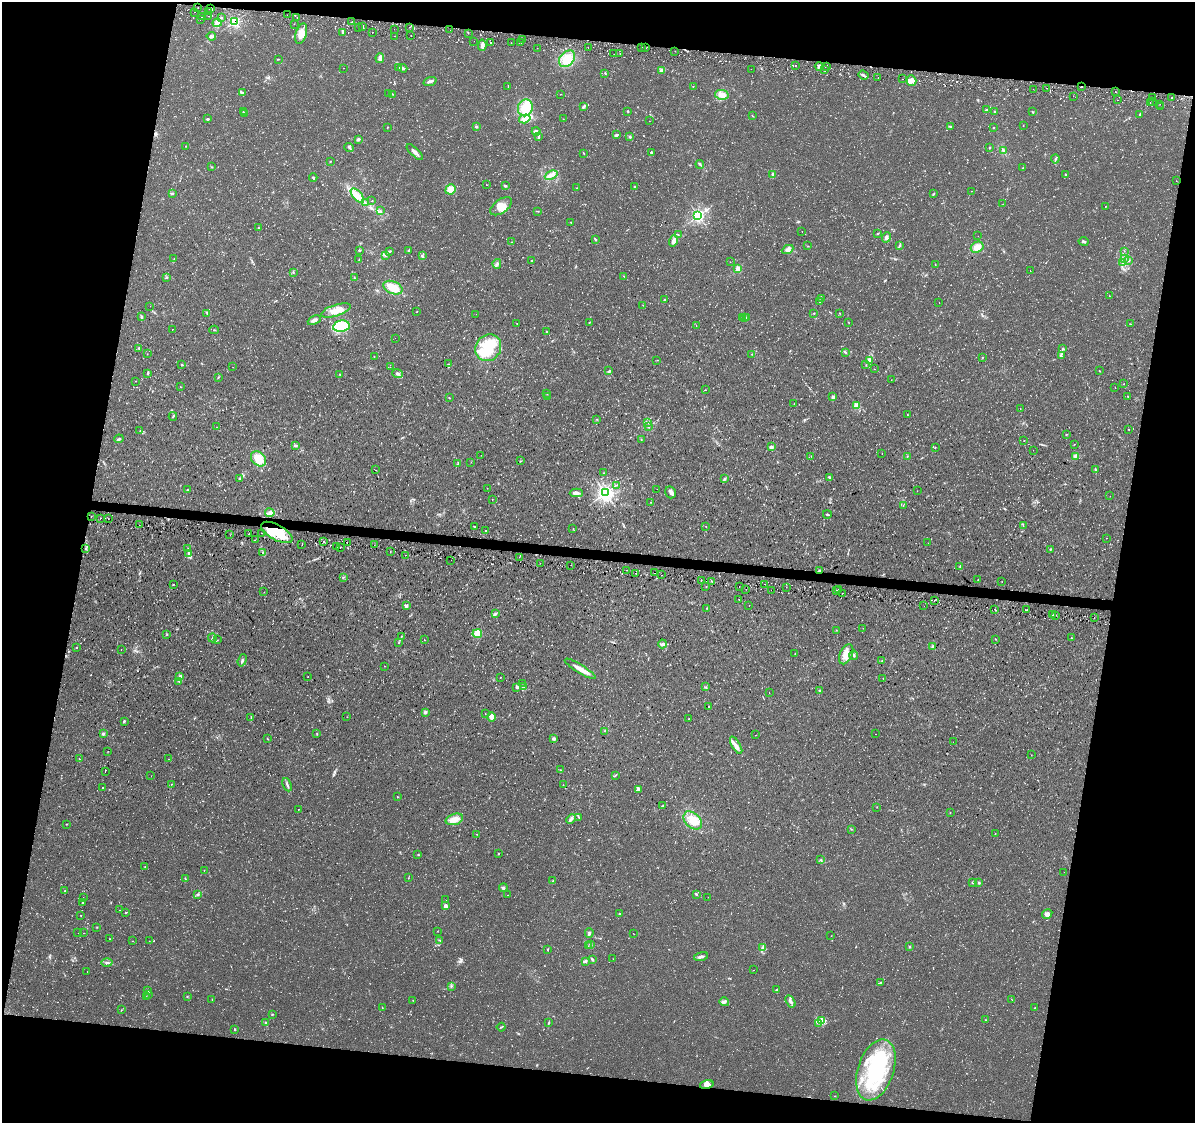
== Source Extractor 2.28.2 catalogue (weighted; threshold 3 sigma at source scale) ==
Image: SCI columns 7-4776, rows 282-4763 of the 4783 x 5045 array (HDU 1 of 3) = the unmasked area's bounding box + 8 px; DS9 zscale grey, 4 x 4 block average (1 PNG px = mean of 4 x 4 image px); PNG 1197 x 1125 px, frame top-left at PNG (2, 2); each listed source drawn as its Kron ellipse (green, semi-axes under 4 px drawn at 4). Shown black and unused: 22% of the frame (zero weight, under 2 of 3 exposures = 2% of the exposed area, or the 3 px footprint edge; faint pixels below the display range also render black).
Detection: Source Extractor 2.28.2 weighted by HDU 2 'WHT'. Background 0.035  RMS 0.0055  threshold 0.0246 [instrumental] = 3 sigma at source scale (4.5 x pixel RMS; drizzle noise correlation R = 1.50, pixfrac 1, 0.0396/0.0396 arcsec/px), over >= 5 px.
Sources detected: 838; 4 too faint to see at this stretch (4 x 4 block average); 2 inside a brighter object's white glare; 26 cosmic-ray / hot-pixel residue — neither listed nor drawn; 12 coinciding with a brighter row at this scale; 27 inside a brighter listed object's ellipse — not listed separately; of the other 767, all 500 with FLUX_AUTO >= 0.782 (the completeness limit of this list) listed and drawn (267 fainter detections not listed), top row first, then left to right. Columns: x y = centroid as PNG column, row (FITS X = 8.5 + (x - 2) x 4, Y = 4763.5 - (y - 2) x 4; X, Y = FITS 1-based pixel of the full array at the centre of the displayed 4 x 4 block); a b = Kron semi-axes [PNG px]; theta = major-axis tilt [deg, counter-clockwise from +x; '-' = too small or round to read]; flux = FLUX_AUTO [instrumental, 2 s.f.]
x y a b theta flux
198 7 2 2 - 1.1
210 9 3 2 - 4.6
209 11 2 2 - 5
194 12 2 2 - 0.96
287 15 2 2 - 0.79
208 16 2 2 - 1.2
202 17 2 2 - 1.3
222 17 2 2 - 2
297 17 2 2 - 1
200 19 2 2 - 0.82
234 22 3 3 - 220
352 22 2 2 - 1.4
217 23 4 4 - 12
294 24 2 2 - 1.6
363 26 2 2 - 1.4
410 27 2 2 - 1.6
358 28 2 2 - 0.97
394 29 2 2 - 0.8
450 30 2 2 - 0.83
372 32 2 2 - 1.2
342 33 2 2 - 1.6
468 33 2 2 - 1
301 34 10 5 73 31
211 36 4 3 - 6.1
394 36 2 2 - 1.4
411 36 2 2 - 0.91
523 40 2 2 - 1.1
474 41 2 2 - 1.1
490 42 2 2 - 1.9
521 42 2 2 - 1.5
511 43 2 2 - 1.2
482 45 6 3 86 11
588 47 2 2 - 1.3
537 48 2 2 - 1.1
642 48 2 2 - 1.8
646 48 2 2 - 1.3
675 51 2 2 - 1
620 53 2 2 - 1.3
614 54 2 2 - 0.82
380 58 5 4 - 11
279 59 3 2 - 1.7
567 59 9 6 47 56
796 65 2 2 - 1.3
819 66 4 2 - 5.3
827 66 2 2 - 0.82
398 67 3 2 - 2.4
343 68 2 2 - 0.84
403 68 4 2 - 5
751 69 2 2 - 0.83
825 69 2 2 - 0.8
662 70 4 3 - 9.7
605 73 3 2 - 2.1
863 75 5 2 - 6
878 78 2 2 - 0.88
903 79 2 2 - 0.95
430 81 6 2 19 9.9
911 81 5 4 - 17
508 86 2 2 - 1.1
693 86 2 2 - 1.2
1081 87 2 2 - 1.7
1047 88 2 2 - 1.2
1033 89 2 2 - 1.2
242 92 4 2 - 4.2
1115 92 2 2 - 1.7
389 93 2 2 - 0.98
393 94 3 2 - 2.1
561 94 2 2 - 2.1
722 95 7 5 -12 27
1073 96 2 2 - 0.92
1152 98 2 2 - 1.2
1171 98 2 2 - 1.3
1117 100 2 2 - 1.1
1152 101 2 2 - 0.86
1150 102 2 2 - 1.2
1160 104 2 2 - 1.3
584 107 4 2 - 6.5
1161 107 2 2 - 1.3
525 108 8 7 - 79
986 110 4 2 - 4.5
628 111 2 2 - 2.6
243 112 2 2 - 1.9
995 112 2 2 - 3.4
1033 112 3 2 - 1.7
245 113 2 2 - 0.89
1140 114 3 2 - 2.2
752 116 2 2 - 1.4
207 119 3 2 - 4.2
525 119 6 4 17 24
563 119 2 2 - 1.2
649 121 2 2 - 1.1
1023 125 2 2 - 1.4
387 127 2 2 - 1.6
476 127 3 2 - 3.4
951 127 2 2 - 1.5
993 127 2 2 - 1.7
536 131 4 3 - 9.6
617 135 3 2 - 3.7
538 137 4 2 - 3
630 137 3 2 - 2.7
358 139 4 3 - 5.6
186 146 2 2 - 0.85
349 148 5 2 - 5.2
989 148 2 2 - 2.3
1003 151 3 2 - 3.7
415 152 10 3 -44 15
651 152 3 2 - 2.8
584 153 2 2 - 1.6
1055 159 4 2 - 3.6
330 161 2 2 - 2.1
700 164 4 2 - 4.4
211 167 2 2 - 1.8
1023 168 2 2 - 2.3
773 174 3 2 - 4.8
1065 174 2 2 - 4.3
551 175 7 3 25 13
313 177 4 2 - 4.8
1176 181 2 2 - 0.87
486 185 2 2 - 1
505 186 3 2 - 5.5
634 187 2 2 - 3.2
577 188 2 2 - 1.5
450 189 5 5 - 25
971 191 2 2 - 1.1
172 193 3 2 - 2.8
934 194 2 2 - 1.4
357 196 9 4 -49 31
372 201 2 2 - 1.1
365 203 2 2 - 2.7
1003 204 2 2 - 0.93
501 206 12 6 35 33
1106 206 2 2 - 0.91
380 211 2 2 - 2.6
537 211 3 2 - 2
698 216 3 3 - 250
571 222 3 2 - 1.6
258 228 2 2 - 3.1
802 232 2 2 - 2.2
877 233 3 2 - 2.2
678 235 2 2 - 1.1
978 236 2 2 - 2.4
886 237 5 4 - 9.6
595 239 3 2 - 3.2
673 241 5 3 - 13
1084 241 5 3 - 5.4
512 242 2 2 - 0.85
808 246 2 2 - 1.1
899 246 3 2 - 3.6
977 247 6 5 - 26
359 250 3 2 - 4.3
788 250 6 3 27 9.4
389 251 3 2 - 4.2
409 251 3 2 - 4
1124 251 2 2 - 0.82
385 255 4 3 - 6.9
422 256 4 2 - 4.5
174 258 2 2 - 1.1
1124 259 4 2 - 5.3
359 260 2 2 - 2.6
532 260 3 2 - 1.5
1129 261 2 2 - 1.5
730 262 2 2 - 0.83
1123 263 3 2 - 3.4
497 264 5 2 - 4.8
935 264 2 2 - 1
738 269 2 2 - 38
1030 271 2 2 - 1
293 273 2 2 - 1.8
624 276 2 2 - 1.2
166 278 3 2 - 2.7
354 278 2 2 - 2.3
393 288 10 6 -24 54
1109 296 2 2 - 1
821 298 2 2 - 2.8
664 300 2 2 - 1.8
819 301 3 3 - 4.3
939 302 2 2 - 1.4
643 305 2 2 - 1
150 306 2 2 - 0.89
336 310 16 5 17 35
416 312 2 2 - 1
207 313 3 2 - 1.7
814 313 2 2 - 1.4
839 313 2 2 - 1.2
476 314 2 2 - 0.9
141 317 3 2 - 4.6
742 317 2 2 - 2
747 317 3 2 - 2.6
744 318 2 2 - 1.5
314 320 7 3 26 10
590 322 2 2 - 1.7
849 323 2 2 - 1.1
517 324 2 2 - 0.85
1130 324 2 2 - 2.1
341 326 8 5 9 210
696 326 2 2 - 0.96
172 329 2 2 - 0.86
214 330 5 2 - 2.8
546 331 2 2 - 2
395 338 2 2 - 1.2
139 348 3 2 - 2
488 348 14 12 54 150
1062 349 3 2 - 2.5
845 352 3 2 - 2.8
147 354 2 2 - 1.1
752 354 2 2 - 1.5
374 356 2 2 - 1.1
1061 356 3 2 - 2.9
982 357 2 2 - 1.4
657 360 2 2 - 1
869 361 3 2 - 3.3
449 364 2 2 - 1
182 365 2 2 - 5.9
866 365 2 2 - 1.5
233 367 2 2 - 1.1
390 367 2 2 - 7.1
874 369 2 2 - 1
609 371 3 3 - 3.7
1099 371 2 2 - 1.4
148 373 3 2 - 4.3
340 374 2 2 - 1.5
397 374 5 3 - 9.3
218 377 2 2 - 1.6
891 380 2 2 - 0.9
136 381 2 2 - 0.79
1124 384 2 2 - 1.1
181 387 2 2 - 1
1115 387 2 2 - 0.97
706 390 2 2 - 1.4
547 394 2 2 - 1.1
1128 396 2 2 - 0.87
548 397 2 2 - 0.79
833 397 2 2 - 13
449 398 3 2 - 2.2
794 403 2 2 - 0.85
856 406 2 2 - 78
1020 409 2 2 - 0.97
907 415 3 2 - 1.4
173 416 4 2 - 3.3
597 419 2 2 - 1.5
647 422 2 2 - 1.4
648 426 2 2 - 1.4
217 427 2 2 - 1.5
1129 429 2 2 - 0.81
140 431 2 2 - 1.9
1066 435 2 2 - 1.2
119 439 5 2 - 5.1
641 440 2 2 - 1
1024 441 2 2 - 0.86
1074 444 2 2 - 0.9
295 445 3 2 - 4.9
771 447 3 3 - 7.6
935 447 2 2 - 1.5
1033 450 2 2 - 0.9
882 454 2 2 - 1.2
481 455 2 2 - 0.84
811 456 2 2 - 1
907 456 2 2 - 1.7
1076 456 2 2 - 2.7
258 459 8 6 -44 51
521 461 2 2 - 1.9
471 462 2 2 - 0.95
457 464 2 2 - 2.3
1095 469 3 2 - 2.5
376 470 2 2 - 1.1
603 473 2 2 - 1.3
830 477 3 2 - 4.5
239 479 2 2 - 1.4
724 479 3 2 - 4.3
616 485 2 2 - 1.2
487 488 2 2 - 0.87
657 489 2 2 - 2.7
187 490 3 2 - 2.2
917 491 2 2 - 1
671 492 6 5 - 11
576 493 6 3 2 9.6
605 493 4 4 - 460
1110 496 2 2 - 0.84
492 499 2 2 - 1.2
651 502 2 2 - 1.4
903 505 2 2 - 1.3
270 513 5 4 - 10
827 514 4 2 - 4.2
91 516 2 2 - 1.1
100 518 2 2 - 1.4
108 519 2 2 - 0.83
139 525 2 2 - 1.1
1023 525 2 2 - 1.6
474 526 2 2 - 2.5
706 527 2 2 - 0.84
573 529 2 2 - 1.2
485 531 2 2 - 1.8
277 532 17 7 -29 140
261 533 2 2 - 1.3
249 534 2 2 - 1.6
230 535 2 2 - 1.2
1106 538 2 2 - 0.8
255 540 2 2 - 0.89
324 541 2 2 - 2.1
347 542 2 2 - 5.4
928 543 2 2 - 1.1
302 544 2 2 - 2.4
374 545 2 2 - 1
336 547 2 2 - 1.1
340 547 2 2 - 1.1
85 548 2 2 - 3.7
188 548 2 2 - 1.1
1050 549 2 2 - 2
390 551 2 2 - 1.3
189 553 3 2 - 3.6
262 553 2 2 - 2.1
405 555 2 2 - 1.2
519 557 2 2 - 0.85
451 560 2 2 - 0.96
540 563 2 2 - 0.91
571 565 2 2 - 0.83
960 566 4 2 - 5
626 570 2 2 - 1.4
819 570 3 2 - 4.6
636 573 2 2 - 1.3
654 573 2 2 - 4.7
661 575 2 2 - 6
344 577 2 2 - 1.6
701 580 2 2 - 1.5
978 580 2 2 - 1.5
711 581 2 2 - 1.6
1002 582 2 2 - 0.82
765 584 2 2 - 0.91
173 585 2 2 - 1.7
706 587 2 2 - 1.3
739 587 2 2 - 0.94
786 587 2 2 - 1.1
746 589 2 2 - 1.1
839 589 2 2 - 2.4
771 590 2 2 - 1.5
836 590 2 2 - 0.88
264 592 2 2 - 1.9
842 593 2 2 - 1.7
739 599 2 2 - 0.93
934 600 3 2 - 1.3
749 605 2 2 - 0.82
406 606 4 3 - 6.6
924 606 2 2 - 1.1
707 608 2 2 - 2.4
995 609 2 2 - 2.1
1027 610 2 2 - 3.8
495 614 3 3 - 5.7
1052 615 2 2 - 1
1056 615 2 2 - 0.78
1094 617 2 2 - 1.6
863 628 2 2 - 0.88
836 630 2 2 - 1.1
167 634 2 2 - 1.7
477 634 5 4 - 52
401 636 2 2 - 1.2
212 638 4 2 - 3.4
1071 638 2 2 - 1.1
424 639 2 2 - 1.5
996 639 2 2 - 1.8
217 640 2 2 - 1.3
399 643 2 2 - 1.2
662 644 4 4 - 8.6
933 647 3 3 - 6.8
76 648 2 2 - 2.6
121 649 2 2 - 3.5
795 653 2 2 - 1.3
846 654 10 6 65 30
854 655 5 2 - 5.3
242 660 6 2 71 5.7
882 660 2 2 - 1.5
384 666 2 2 - 0.86
580 669 18 3 -32 31
180 676 3 2 - 6.4
308 677 2 2 - 1.1
500 677 2 2 - 2.9
883 678 2 2 - 0.99
179 681 3 2 - 2.5
522 683 2 2 - 0.95
524 686 2 2 - 0.9
517 687 3 3 - 6.1
705 687 3 2 - 1.7
820 691 2 2 - 5.8
769 692 2 2 - 0.96
709 707 2 2 - 2.4
425 712 3 3 - 7.7
485 714 2 2 - 1.1
347 717 2 2 - 0.94
492 717 4 3 - 27
251 718 2 2 - 1.5
689 719 2 2 - 1.2
124 721 3 2 - 3.4
605 731 2 2 - 0.99
103 734 3 3 - 4.4
317 734 2 2 - 2.1
876 734 2 2 - 0.82
756 735 2 2 - 1.1
267 739 3 2 - 1.6
554 739 3 3 - 6.3
953 742 2 2 - 1.2
736 745 10 4 -60 15
108 751 2 2 - 1
1031 755 2 2 - 0.85
79 759 2 2 - 1.9
169 759 2 2 - 1
560 770 2 2 - 1.8
105 771 2 2 - 8.8
615 775 3 2 - 2.7
151 776 2 2 - 0.79
172 784 2 2 - 0.85
287 785 7 2 -67 6.8
563 785 2 2 - 1
103 787 2 2 - 4
639 790 2 2 - 2.6
397 797 2 2 - 1.5
662 806 4 2 - 2.5
877 807 2 2 - 1.4
299 809 2 2 - 0.85
950 812 2 2 - 1.3
579 817 3 2 - 2
454 819 9 5 17 28
571 819 5 2 - 14
693 820 11 7 -43 46
66 824 2 2 - 1.7
851 829 2 2 - 1.2
477 834 2 2 - 1.1
995 834 2 2 - 1.4
418 854 2 2 - 2
499 854 2 2 - 3.2
821 860 3 2 - 1.7
145 866 2 2 - 2.5
204 870 2 2 - 0.9
1064 872 2 2 - 0.79
185 878 2 2 - 1.6
408 878 2 2 - 1.4
552 881 3 2 - 2.2
972 882 3 2 - 2
979 883 3 2 - 4.5
503 888 4 3 - 6.5
65 891 2 2 - 1.4
198 894 2 2 - 1.6
696 894 3 2 - 3.8
507 895 2 2 - 1.2
708 897 2 2 - 0.87
84 898 2 2 - 7.2
445 900 2 2 - 0.9
83 902 2 2 - 5.7
445 906 2 2 - 18
120 910 2 2 - 1.4
125 913 2 2 - 2
620 914 3 3 - 2.8
1047 914 5 4 - 12
81 916 2 2 - 1.4
97 927 2 2 - 1
437 931 2 2 - 1
78 933 2 2 - 1
84 933 2 2 - 0.86
589 933 5 3 - 5.6
633 933 2 2 - 0.88
831 936 2 2 - 0.88
109 939 2 2 - 1.1
440 940 3 2 - 1.9
133 941 2 2 - 1
149 941 2 2 - 1
591 945 3 2 - 5.4
588 946 2 2 - 1
909 947 2 2 - 5.1
762 948 3 2 - 4.8
548 949 2 2 - 2.2
701 956 7 2 15 9.3
592 959 3 2 - 6.5
613 959 2 2 - 0.85
585 961 3 2 - 4
107 963 5 2 - 7
754 970 2 2 - 1.1
87 972 2 2 - 1.1
880 982 2 2 - 2.1
451 986 2 2 - 1.3
777 989 4 2 - 3.3
148 990 2 2 - 1.9
148 995 2 2 - 1.9
147 997 3 2 - 1.4
187 997 2 2 - 1.6
212 999 2 2 - 0.84
1012 999 2 2 - 0.99
413 1000 2 2 - 1.4
790 1001 7 3 -58 9.3
724 1002 5 2 - 5.1
382 1007 3 2 - 1.1
1035 1008 2 2 - 0.92
121 1010 2 2 - 1.3
272 1014 3 2 - 2
986 1020 2 2 - 1.8
821 1021 2 2 - 2.9
265 1022 2 2 - 2.2
549 1022 2 2 - 1.4
819 1023 3 2 - 4.1
501 1027 4 2 - 2.7
235 1030 2 2 - 3.3
876 1070 31 18 71 300
707 1084 7 3 15 19
835 1096 2 2 - 1.1
Overlapping masked pixels (flux is a lower limit): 4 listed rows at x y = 234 22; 1081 87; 277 532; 819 570
Diffuse or blended objects may show on this block-average render without a row.